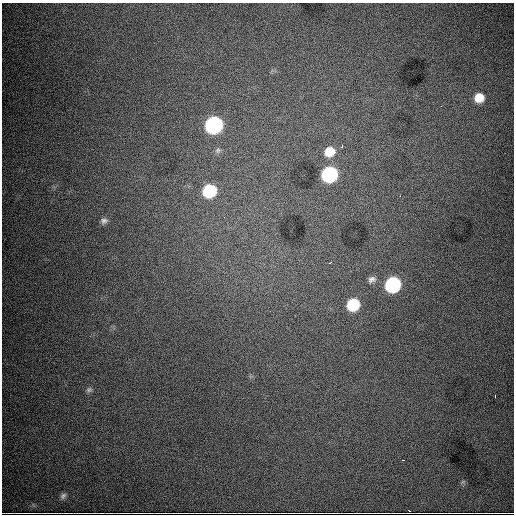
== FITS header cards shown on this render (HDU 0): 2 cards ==
NAXIS1  =                  512
NAXIS2  =                  512

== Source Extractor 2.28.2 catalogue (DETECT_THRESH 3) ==
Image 512 x 512 px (HDU 0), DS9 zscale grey, 1 PNG px = 1 image px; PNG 516 x 516 px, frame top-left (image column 1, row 512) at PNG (2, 3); no overlay
Background 8330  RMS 95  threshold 285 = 3 sigma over >= 5 px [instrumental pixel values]
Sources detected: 18; all 18 listed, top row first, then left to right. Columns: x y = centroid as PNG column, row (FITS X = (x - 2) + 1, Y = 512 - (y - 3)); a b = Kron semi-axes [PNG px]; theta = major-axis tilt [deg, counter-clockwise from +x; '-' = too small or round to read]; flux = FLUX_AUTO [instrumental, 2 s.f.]
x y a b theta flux
479 98 10 9 - 9.9e+04
441 106 2 2 - 3.2e+03
214 125 10 9 - 1.6e+06
342 146 4 3 - 6.1e+03
218 150 8 7 - 1.8e+04
329 152 11 10 - 1.1e+05
329 174 10 9 - 1.0e+06
209 191 10 9 - 4.5e+05
104 221 9 7 15 2.3e+04
330 263 4 3 - 5.7e+03
372 279 11 8 23 3.0e+04
393 285 10 9 - 9.4e+05
353 305 10 9 - 3.3e+05
89 390 7 6 - 1.6e+04
495 396 3 2 - 5.0e+03
403 460 2 2 - 4.5e+03
63 496 9 7 45 2.2e+04
409 511 3 2 - 7.8e+03